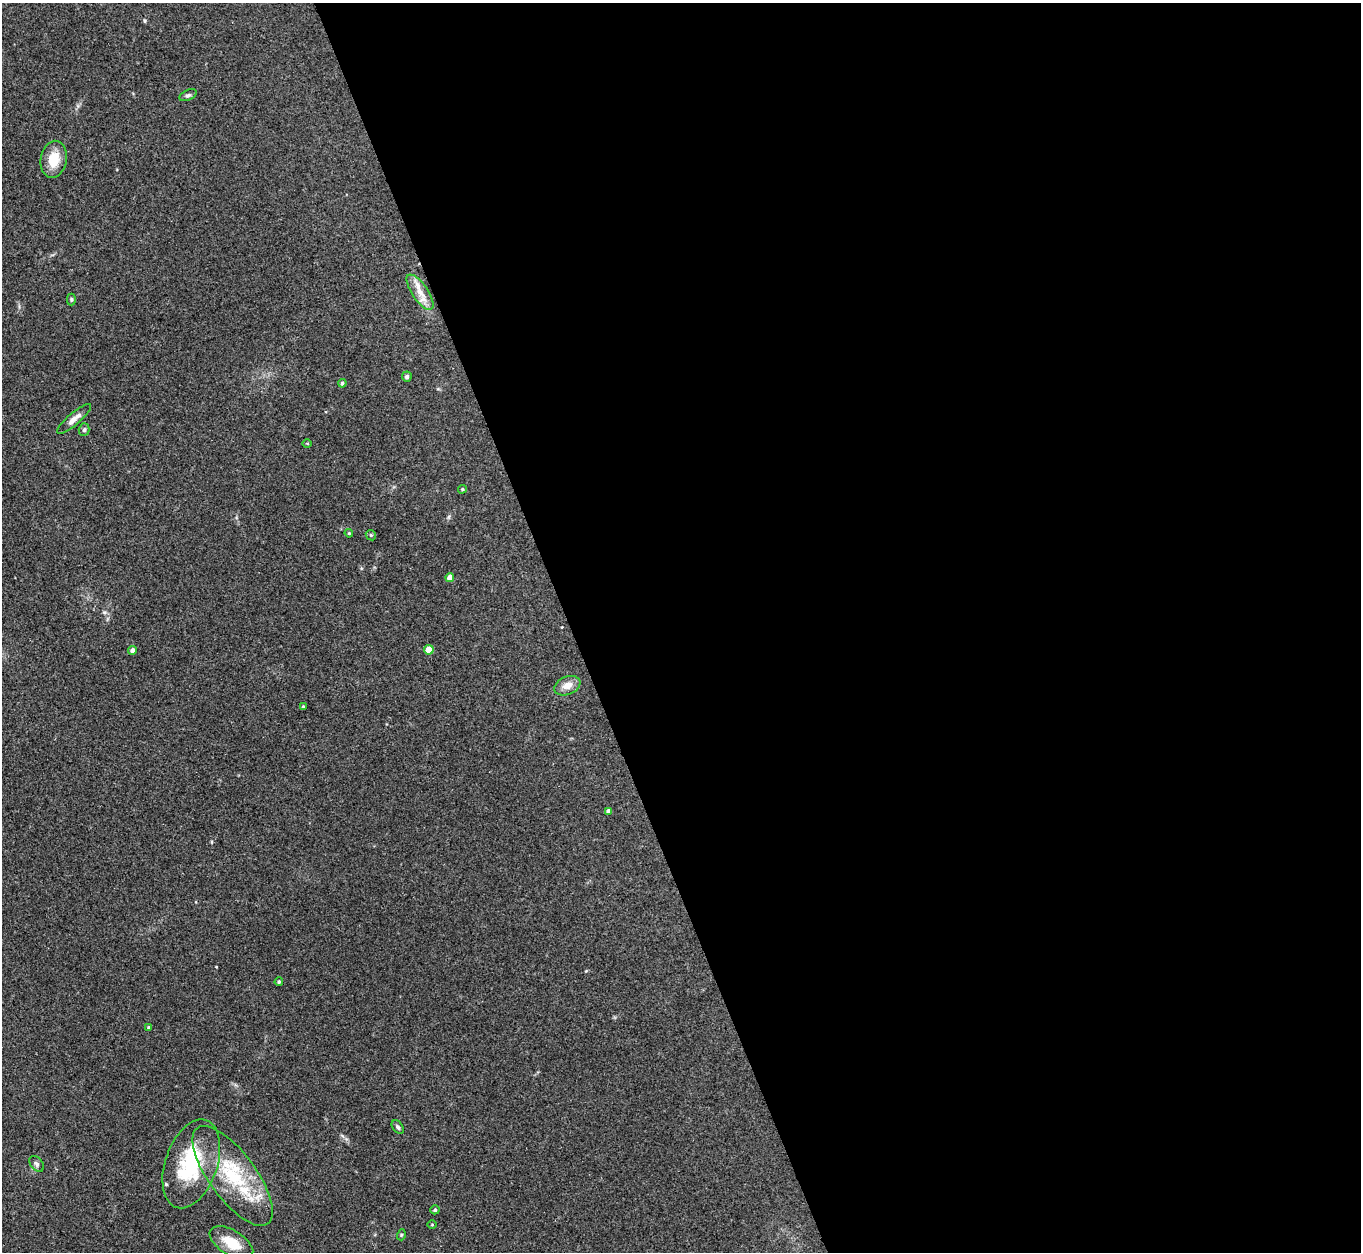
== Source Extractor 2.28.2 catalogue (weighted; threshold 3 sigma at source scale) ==
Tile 8 of 4 x 4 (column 4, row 2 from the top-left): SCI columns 4114-5472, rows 2810-4059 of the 5509 x 5488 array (HDU 1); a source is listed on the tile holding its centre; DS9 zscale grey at full resolution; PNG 1363 x 1254 px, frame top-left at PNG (2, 3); each listed source drawn as its Kron ellipse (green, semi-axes under 4 px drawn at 4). Shown black and unused: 58% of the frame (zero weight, under 3 of 4 exposures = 5% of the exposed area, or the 3 px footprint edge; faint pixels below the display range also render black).
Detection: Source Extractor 2.28.2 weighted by HDU 2 'WHT'; one run over the whole footprint, this tile lists its part. Background 0.33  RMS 0.0096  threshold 0.0431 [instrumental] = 3 sigma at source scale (4.5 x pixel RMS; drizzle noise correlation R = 1.50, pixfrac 1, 0.05/0.05 arcsec/px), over >= 5 px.
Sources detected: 32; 4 inside a brighter listed object's ellipse — not listed separately; the other 28 listed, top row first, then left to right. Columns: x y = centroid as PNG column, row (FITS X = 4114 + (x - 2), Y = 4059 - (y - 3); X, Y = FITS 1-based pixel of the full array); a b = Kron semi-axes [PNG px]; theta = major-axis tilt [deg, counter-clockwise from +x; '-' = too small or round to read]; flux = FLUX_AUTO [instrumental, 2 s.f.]
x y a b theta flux
188 95 9 5 24 2.1
54 159 19 13 80 19
420 292 21 8 -55 12
71 299 6 4 89 1.5
407 377 5 5 - 2.2
342 383 4 4 - 1.6
74 419 22 6 41 7.4
84 430 6 5 - 1.9
307 443 4 3 - 0.94
462 489 4 4 - 1.2
349 533 4 3 - 0.97
371 535 5 4 - 1.3
450 578 4 4 - 8.4
133 650 5 4 - 4.5
429 650 5 5 - 15
567 686 14 9 23 8.9
303 707 3 3 - 1.3
608 811 4 4 - 3.1
279 982 4 3 - 1.3
149 1027 4 4 - 1.4
398 1127 7 5 -53 1.9
37 1164 9 6 -50 2.7
191 1164 46 26 71 73
233 1176 59 23 -54 77
435 1210 4 4 - 1.8
432 1225 5 3 - 0.8
401 1235 5 3 - 0.98
231 1243 24 12 -31 21